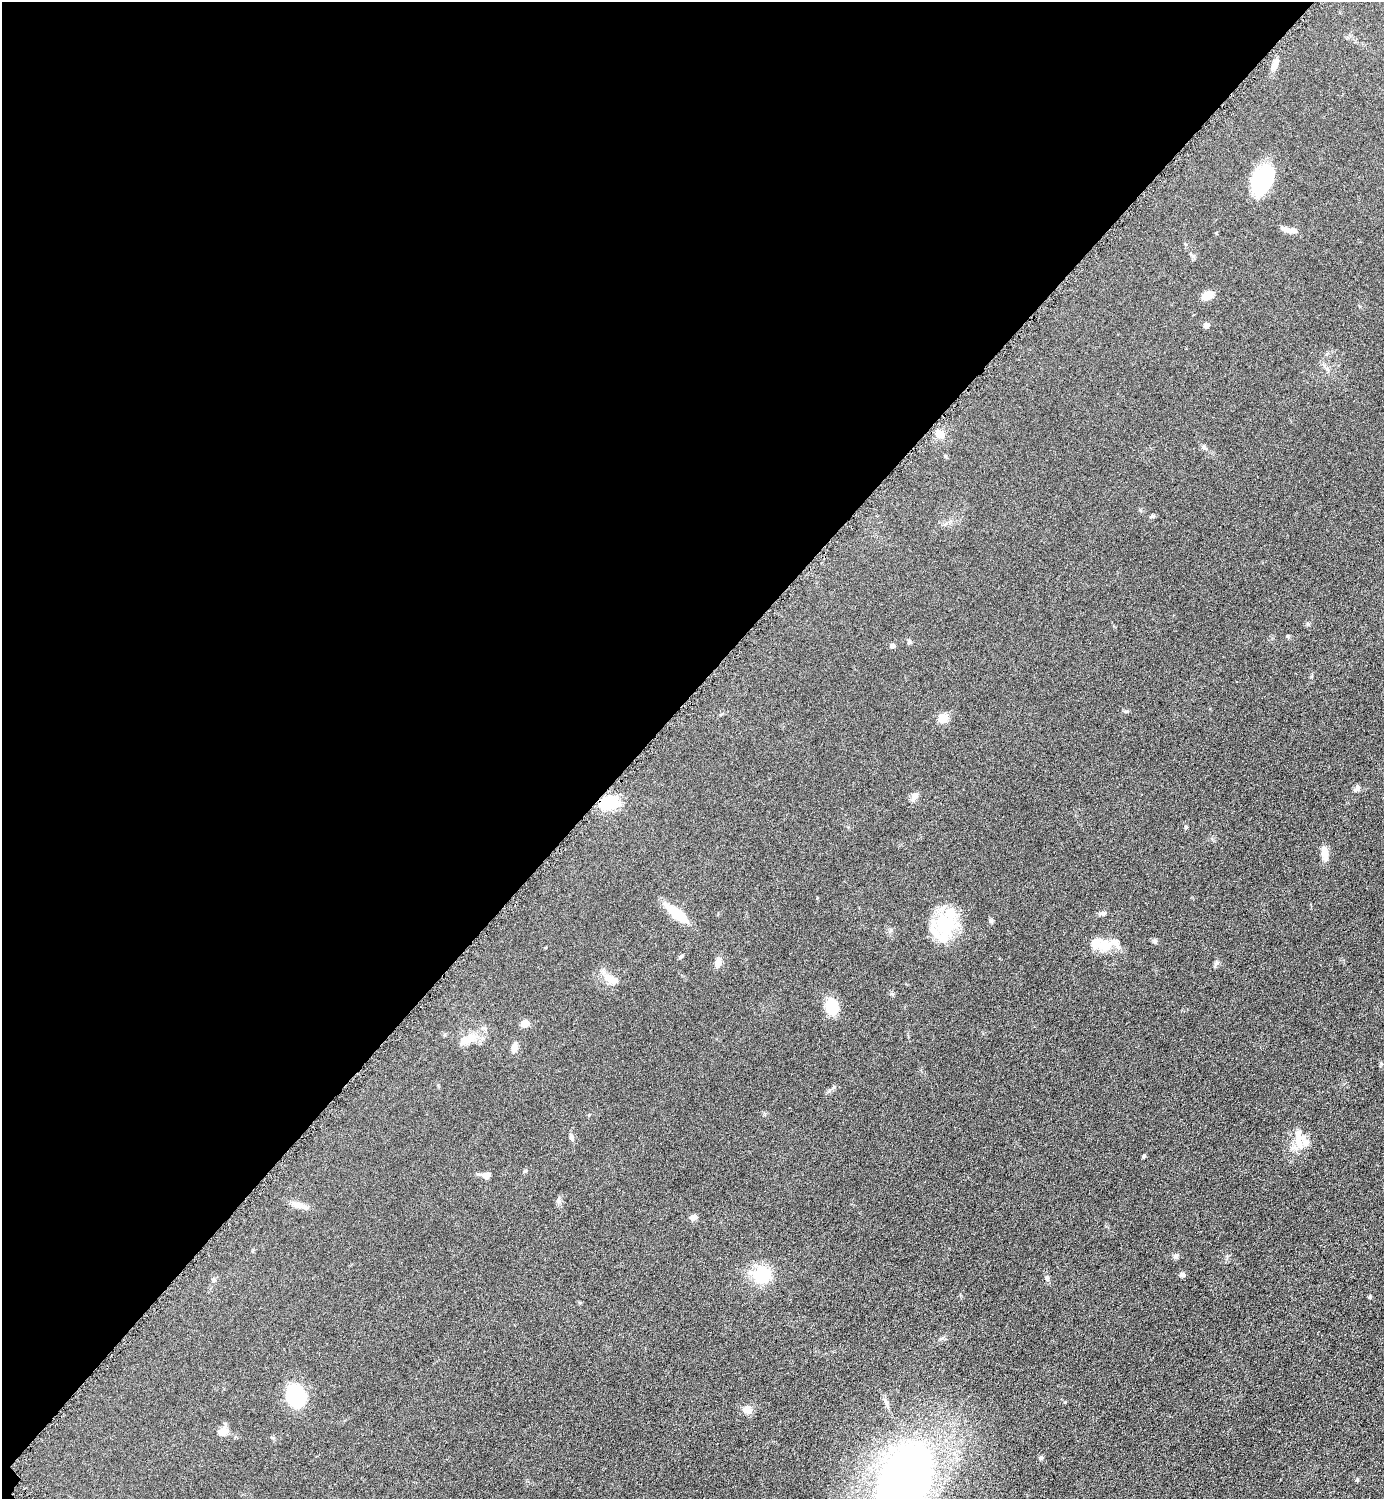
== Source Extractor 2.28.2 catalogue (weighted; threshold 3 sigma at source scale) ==
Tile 5 of 4 x 4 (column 1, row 2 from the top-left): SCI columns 317-1698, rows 3011-4507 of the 6018 x 6018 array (HDU 1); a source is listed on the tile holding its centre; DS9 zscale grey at full resolution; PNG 1386 x 1501 px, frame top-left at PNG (2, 2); no overlay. Shown black and unused: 47% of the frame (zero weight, under 4 of 8 exposures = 1% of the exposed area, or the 3 px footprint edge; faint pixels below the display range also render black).
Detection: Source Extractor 2.28.2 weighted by HDU 2 'WHT'; one run over the whole footprint, this tile lists its part. Background 0.0766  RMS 0.0057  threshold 0.0234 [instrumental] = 3 sigma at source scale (4.09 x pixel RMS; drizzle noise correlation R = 1.36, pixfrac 0.8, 0.05/0.05 arcsec/px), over >= 5 px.
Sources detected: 53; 1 inside a brighter object's white glare — not listed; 3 inside a brighter listed object's ellipse — not listed separately; the other 49 listed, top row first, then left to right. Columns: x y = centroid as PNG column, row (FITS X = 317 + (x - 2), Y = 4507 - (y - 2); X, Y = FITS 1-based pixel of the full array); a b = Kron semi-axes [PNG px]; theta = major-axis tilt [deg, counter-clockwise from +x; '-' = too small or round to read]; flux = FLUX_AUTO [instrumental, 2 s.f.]
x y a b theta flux
1274 65 16 6 62 3.2
1263 179 31 17 62 36
1290 230 20 6 -10 3.6
1207 296 11 8 19 6.1
1206 325 4 4 - 3.2
940 434 13 10 29 4.2
1204 447 7 5 -23 1.1
1152 516 6 5 - 0.85
909 642 7 5 75 0.89
892 646 5 5 - 1.6
1126 711 6 4 18 0.69
942 718 5 5 - 19
1356 789 11 6 46 1.5
914 796 14 6 45 2.2
609 803 15 11 13 22
1186 827 6 4 -89 0.61
1324 853 16 8 -82 4.5
1103 913 10 5 4 1.4
677 914 33 9 -38 12
991 921 6 5 - 0.98
945 925 26 24 -53 31
1155 942 6 6 - 1
1105 946 18 15 4 9
681 957 6 5 - 0.76
718 962 14 8 68 3.2
610 979 21 9 -30 6.3
832 1007 18 12 -69 14
524 1024 5 5 - 11
468 1039 29 11 26 8.6
514 1047 12 7 75 3
571 1137 11 5 -88 1.3
1298 1137 35 11 -88 8.7
1143 1156 4 3 - 0.88
525 1171 6 4 44 0.68
486 1175 15 7 -4 2.9
300 1205 24 7 -16 4
693 1217 7 6 - 2.5
1176 1256 7 6 - 1.5
762 1275 16 15 - 22
1182 1275 6 6 - 1.4
1047 1278 8 5 -78 1.2
213 1280 7 6 - 1.1
1369 1297 4 4 - 0.87
296 1396 22 16 -70 37
747 1410 12 10 -44 3.7
223 1431 16 9 6 3.6
1041 1458 6 5 - 0.81
904 1480 52 29 61 520
1357 1480 5 4 - 0.57
Isophote crosses this tile's border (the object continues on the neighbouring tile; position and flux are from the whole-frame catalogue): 1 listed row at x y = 904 1480
Unlisted compact peaks at least as high as the median listed source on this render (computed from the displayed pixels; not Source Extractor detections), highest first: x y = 1217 963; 1287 636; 559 1201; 892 994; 1311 677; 1308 624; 942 1338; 817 898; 589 1115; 1193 256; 891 930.